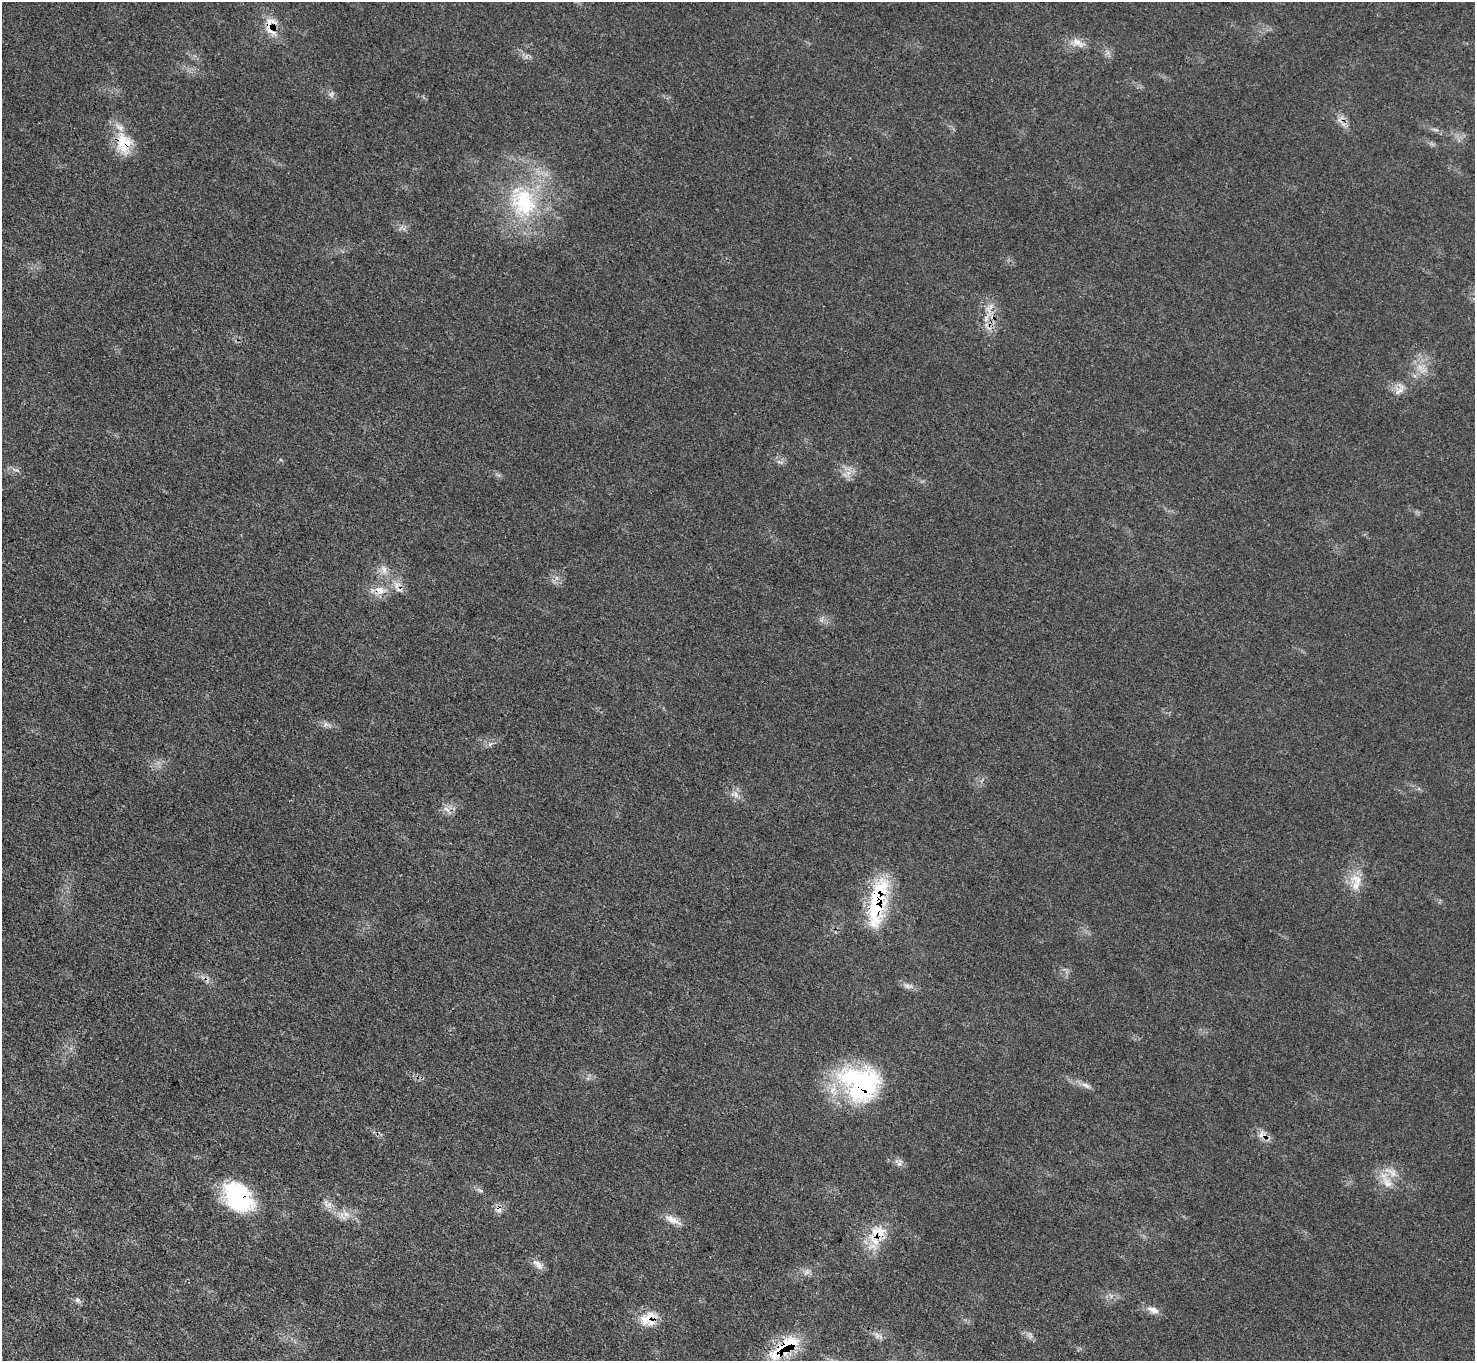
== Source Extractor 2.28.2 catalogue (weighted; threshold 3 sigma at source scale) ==
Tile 7 of 4 x 4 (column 3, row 2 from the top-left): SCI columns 2948-4420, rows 3016-4374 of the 5895 x 5889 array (HDU 1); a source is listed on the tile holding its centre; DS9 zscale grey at full resolution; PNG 1477 x 1363 px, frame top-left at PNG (2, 2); no overlay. Shown black and unused: <1% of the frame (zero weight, under 3 of 4 exposures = <1% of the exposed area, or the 3 px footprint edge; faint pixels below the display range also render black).
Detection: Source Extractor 2.28.2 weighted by HDU 2 'WHT'; one run over the whole footprint, this tile lists its part. Background 0.0784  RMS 0.004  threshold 0.0178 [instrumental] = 3 sigma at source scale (4.5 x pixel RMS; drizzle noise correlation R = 1.50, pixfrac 1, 0.05/0.05 arcsec/px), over >= 5 px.
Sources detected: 43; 2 too faint to see at this stretch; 3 cosmic-ray / hot-pixel residue — not listed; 5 inside a brighter listed object's ellipse — not listed separately; the other 33 listed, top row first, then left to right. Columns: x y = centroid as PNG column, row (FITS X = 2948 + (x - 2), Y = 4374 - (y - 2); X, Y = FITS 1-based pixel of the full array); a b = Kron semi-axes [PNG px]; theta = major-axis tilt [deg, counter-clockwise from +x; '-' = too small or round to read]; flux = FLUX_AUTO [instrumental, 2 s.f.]
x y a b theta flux
269 25 29 12 -76 7.3
1077 43 20 11 -26 4
331 94 8 4 37 0.85
124 143 28 22 86 12
523 202 50 36 -67 45
986 318 11 3 80 1.5
1398 392 12 7 43 2.7
780 462 10 3 -10 0.79
848 473 7 4 18 1.5
384 570 11 8 -76 2.6
380 590 15 11 -24 4.6
326 724 7 6 - 1.2
447 809 12 5 -44 1.7
1357 879 20 12 -22 5.9
876 904 67 20 80 31
860 1084 49 41 -29 54
1086 1085 15 6 -32 1.9
1262 1135 13 10 -25 3.2
899 1164 6 5 - 1
1391 1172 23 9 -32 5
1387 1182 23 10 -52 5.4
480 1190 7 4 -35 0.87
238 1196 36 24 -48 37
329 1204 7 4 -72 1.3
346 1214 13 6 -38 2.4
672 1220 24 8 -26 4
880 1233 21 15 -67 7.9
538 1264 15 8 -43 2.7
806 1272 9 3 45 0.95
77 1300 7 6 - 1.1
1153 1310 17 8 -20 3.1
647 1318 29 14 28 8
785 1346 53 17 35 20
Overlapping masked pixels (flux is a lower limit): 10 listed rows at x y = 269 25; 124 143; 380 590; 876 904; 860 1084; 1262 1135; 238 1196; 880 1233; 647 1318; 785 1346